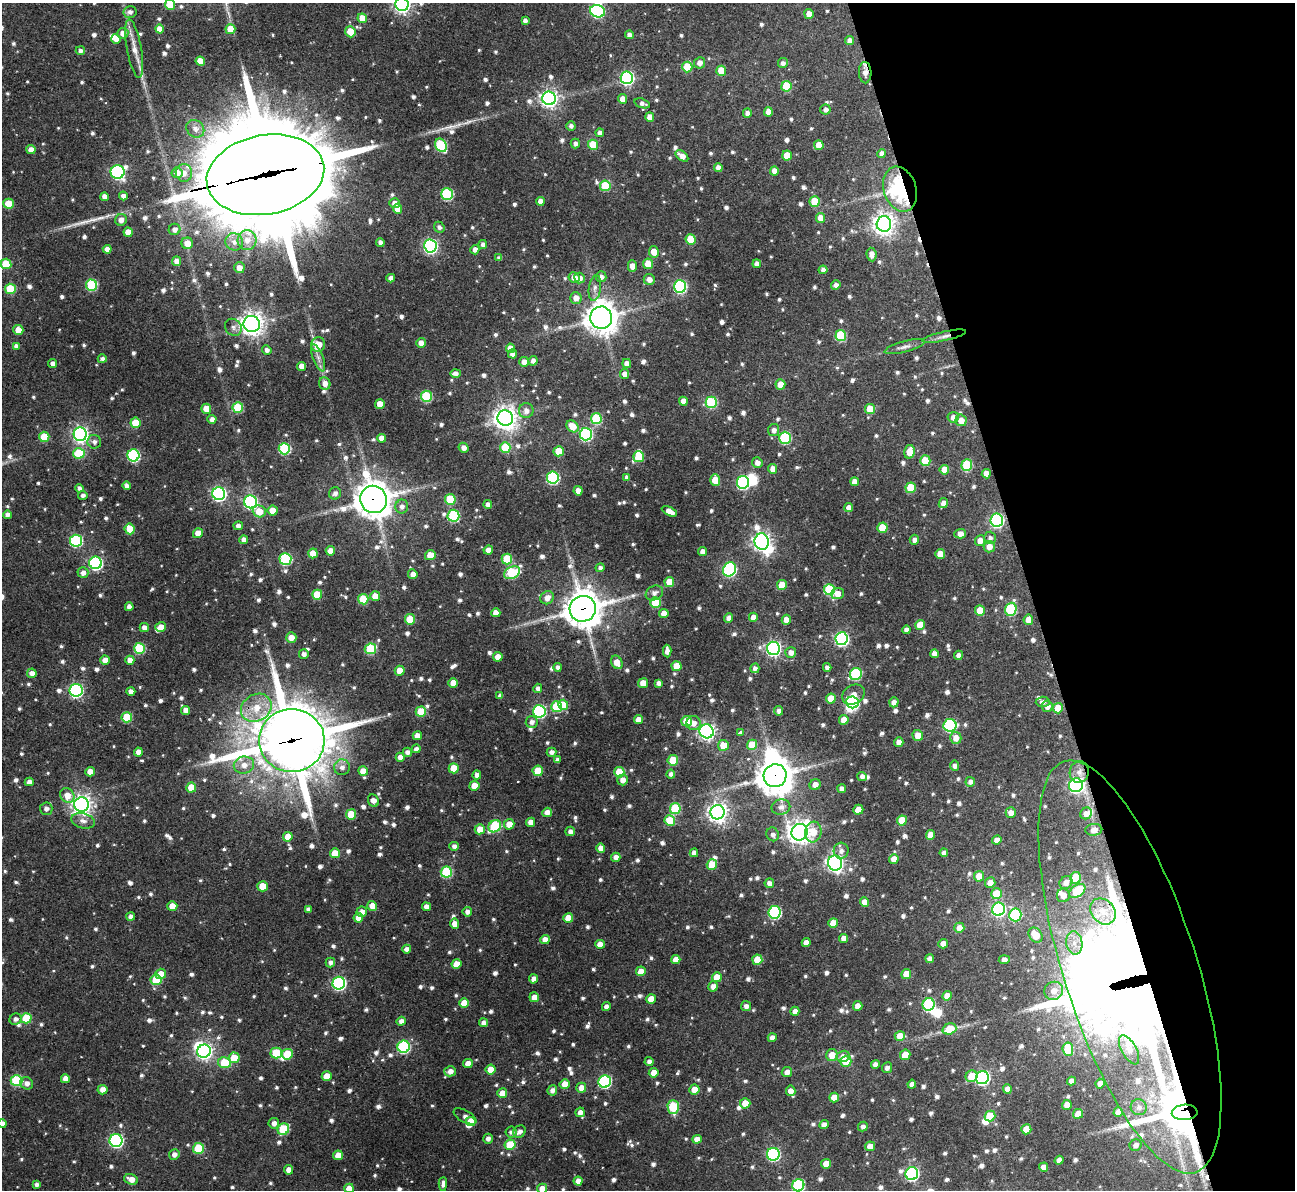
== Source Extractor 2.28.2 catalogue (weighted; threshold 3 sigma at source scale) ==
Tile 12 of 4 x 4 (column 4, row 3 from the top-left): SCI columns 3880-5172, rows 1329-2516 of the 5177 x 5158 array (HDU 1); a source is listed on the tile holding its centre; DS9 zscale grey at full resolution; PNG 1297 x 1192 px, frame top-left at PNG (2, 3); each listed source drawn as its Kron ellipse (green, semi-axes under 4 px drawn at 4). Shown black and unused: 20% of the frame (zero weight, under 3 of 4 exposures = <1% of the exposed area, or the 3 px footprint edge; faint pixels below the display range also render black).
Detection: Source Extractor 2.28.2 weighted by HDU 2 'WHT'; one run over the whole footprint, this tile lists its part. Background 0.162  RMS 0.0078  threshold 0.0349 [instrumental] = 3 sigma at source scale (4.5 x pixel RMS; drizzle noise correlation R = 1.50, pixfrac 1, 0.05/0.05 arcsec/px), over >= 5 px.
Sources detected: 1098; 12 inside a brighter object's white glare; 2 cosmic-ray / hot-pixel residue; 3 long thin detections or spike segments (spike, bleed or trail) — neither listed nor drawn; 11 inside a brighter listed object's ellipse — not listed separately; of the other 1070, all 500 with FLUX_AUTO >= 2.8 (the completeness limit of this list) listed and drawn (570 fainter detections not listed), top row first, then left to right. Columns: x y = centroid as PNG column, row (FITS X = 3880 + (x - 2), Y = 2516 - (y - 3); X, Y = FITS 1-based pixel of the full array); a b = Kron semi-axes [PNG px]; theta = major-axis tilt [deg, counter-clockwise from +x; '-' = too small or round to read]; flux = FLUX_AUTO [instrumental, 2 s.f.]
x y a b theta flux
402 4 7 6 - 310
170 5 5 5 - 20
598 11 7 6 - 110
130 12 6 6 - 3.2
809 14 5 4 - 8.5
362 18 5 4 - 11
525 21 4 4 - 2.9
159 29 4 4 - 7
230 29 5 5 - 13
350 32 6 5 - 14
123 33 5 5 - 5.1
629 35 4 4 - 4.4
116 39 5 5 - 5.4
850 40 4 4 - 4.5
134 49 29 7 -80 10
80 51 4 4 - 2.9
200 61 5 4 - 12
699 63 5 5 - 4.8
783 63 5 5 - 3
687 67 5 5 - 30
721 71 5 5 - 17
865 73 11 6 -88 5.7
627 78 6 6 - 140
786 86 5 5 - 29
549 98 7 6 - 310
622 99 5 4 - 6
642 103 8 4 -19 3
825 109 5 5 - 3.2
768 112 5 4 - 7.2
747 113 4 4 - 3.2
650 117 5 4 - 6.8
571 126 5 4 - 2.8
195 129 9 8 - 5.5
600 133 4 4 - 3.9
575 143 5 4 - 3
441 145 7 5 -59 63
593 145 5 5 - 28
819 145 5 5 - 13
31 150 4 4 - 5.9
882 153 4 4 - 3
682 156 7 4 -36 6.7
787 156 5 5 - 14
718 167 4 4 - 4.9
774 171 4 4 - 5.8
118 172 7 7 - 160
177 173 5 5 - 7.2
184 173 9 8 - 6.5
265 175 59 39 10 23000
605 186 5 5 - 31
900 189 23 16 -71 88
447 194 6 6 - 73
123 196 4 4 - 3.5
104 197 4 4 - 4.7
540 201 4 4 - 5.8
814 201 5 5 - 26
395 203 5 5 - 4.6
8 204 5 5 - 20
398 209 5 4 - 9
820 218 5 4 - 8
121 220 6 5 - 5
884 224 8 7 - 550
439 227 5 5 - 2.9
174 229 6 5 - 3.7
128 232 5 4 - 8.4
691 239 5 5 - 24
247 240 10 9 - 7.7
234 242 9 8 - 5
380 242 4 4 - 3.4
187 243 6 5 - 8.1
483 244 4 4 - 2.9
430 246 6 6 - 190
107 249 4 4 - 5.2
475 250 5 4 - 4.3
654 252 6 5 - 9.6
871 254 7 5 -84 5.3
499 258 4 4 - 3
176 261 5 4 - 5
6 264 5 5 - 27
648 264 5 5 - 17
757 264 4 4 - 4
632 266 6 4 -89 7.3
239 268 5 5 - 6.2
823 270 4 4 - 3.4
574 277 5 5 - 5.7
601 277 5 5 - 3.7
391 278 4 4 - 3.9
579 278 5 5 - 5.4
649 279 5 5 - 5.3
92 285 5 5 - 56
836 285 5 4 - 3.6
680 286 6 6 - 130
595 288 13 6 81 3.9
10 289 5 5 - 35
576 298 6 5 - 6.2
601 318 11 11 - 1100
252 324 8 8 - 610
233 327 9 8 - 3.4
18 330 5 5 - 12
841 336 5 5 - 44
944 336 22 4 13 5.1
421 343 5 4 - 5.8
318 345 7 7 - 14
16 346 4 4 - 3.9
905 347 21 5 15 4
510 348 4 4 - 5.8
267 350 5 4 - 3.4
512 354 4 4 - 3.8
318 358 14 5 -69 4.2
102 359 4 4 - 3.5
533 361 4 4 - 3.6
524 362 5 5 - 5.5
53 364 4 4 - 4.7
627 364 4 4 - 4.9
302 366 4 4 - 6.5
455 373 5 4 - 3.5
625 374 5 5 - 4.9
325 383 6 5 - 5.4
780 384 5 5 - 9.3
426 396 5 5 - 54
683 401 4 4 - 6.2
711 402 6 5 - 58
380 404 5 4 - 9.2
238 407 5 5 - 39
206 409 5 5 - 13
870 409 5 5 - 17
526 411 7 7 - 4.8
953 417 5 5 - 5.2
505 418 8 7 - 740
212 419 4 4 - 3.8
596 419 5 5 - 51
961 420 6 5 - 7.4
135 423 5 5 - 17
572 426 7 5 -42 13
774 430 6 5 - 3.6
80 434 7 6 - 230
586 434 6 6 - 120
44 437 5 5 - 21
381 438 4 4 - 5.6
785 438 6 6 - 79
94 442 7 6 - 3.3
463 448 5 4 - 4.4
505 448 5 5 - 31
284 449 6 5 - 74
559 451 5 5 - 18
909 452 7 5 77 11
79 453 5 5 - 33
133 455 6 6 - 97
639 457 5 5 - 26
925 461 5 5 - 28
757 463 5 5 - 4.8
967 465 6 5 - 50
773 469 5 4 - 5.6
944 470 5 4 - 8.9
986 474 5 4 - 6.4
627 477 4 4 - 3.1
553 478 6 6 - 99
715 480 5 5 - 18
743 482 6 6 - 120
855 482 4 4 - 5.6
127 486 4 4 - 3.5
79 488 4 4 - 3
911 488 5 5 - 24
578 491 4 4 - 6.9
335 493 6 6 - 3.4
219 494 6 6 - 180
83 495 5 4 - 2.9
373 499 14 13 - 1500
450 499 5 5 - 31
250 502 6 6 - 150
943 503 5 4 - 5.2
488 505 4 4 - 4.4
402 506 7 6 - 3.7
849 508 4 4 - 4.6
259 511 6 6 - 13
273 511 5 5 - 11
669 511 8 4 -28 6.8
7 515 4 4 - 3.4
453 516 6 6 - 68
997 520 6 6 - 150
238 526 5 4 - 3.7
882 528 5 5 - 17
130 529 5 5 - 15
198 533 5 5 - 11
960 534 6 4 1 4.9
990 538 6 6 - 3
244 540 4 4 - 4.7
914 540 5 5 - 3.7
76 541 6 6 - 86
980 541 5 5 - 7
762 542 8 7 - 390
989 547 5 5 - 6.4
488 550 5 4 - 5.6
330 551 4 4 - 7.2
703 552 4 4 - 5.5
313 553 5 5 - 14
940 554 5 5 - 10
430 555 5 5 - 13
285 559 6 6 - 75
507 559 5 5 - 31
95 563 6 6 - 150
600 568 4 4 - 3
729 569 7 6 - 140
83 573 5 5 - 4
512 573 8 6 25 58
413 574 5 4 - 4.9
669 582 5 5 - 14
782 585 5 5 - 16
829 590 5 5 - 53
654 593 9 7 29 4
837 594 6 5 - 7.6
317 595 5 5 - 26
375 596 5 5 - 10
547 598 7 6 - 6.4
363 599 5 5 - 27
656 602 5 5 - 35
129 607 4 4 - 4.5
583 609 13 12 - 1600
1011 609 6 5 - 70
980 610 5 5 - 14
496 613 4 4 - 6.3
664 614 5 4 - 8.1
753 617 4 4 - 5.5
729 618 5 4 - 4.7
410 619 5 5 - 21
786 620 5 4 - 7.1
1028 620 5 4 - 8
920 625 5 5 - 12
144 627 4 4 - 4.7
161 627 5 4 - 7.3
906 630 4 4 - 3.8
291 638 5 5 - 7.2
842 639 6 6 - 170
139 648 5 5 - 47
773 648 6 6 - 230
370 649 6 5 - 46
667 651 6 4 -88 4.9
791 653 5 5 - 4.4
304 654 5 4 - 3.5
934 654 4 4 - 5
959 655 4 4 - 3.4
498 657 5 4 - 7.9
105 660 5 4 - 6.9
130 660 4 4 - 5.7
617 662 7 5 -61 8.9
676 666 5 5 - 13
557 667 4 4 - 2.9
827 667 4 4 - 3.7
755 668 5 4 - 3.2
400 671 5 5 - 10
32 673 5 4 - 4.9
856 674 6 5 - 65
453 683 5 4 - 8.9
643 683 5 5 - 9.9
659 683 4 4 - 3.2
538 688 4 4 - 3.1
76 690 6 6 - 160
131 691 4 4 - 4.7
853 694 12 9 29 7.3
500 696 4 4 - 2.8
831 699 5 5 - 15
852 702 6 6 - 93
894 702 5 4 - 4.1
1043 702 7 5 5 3
563 705 5 5 - 19
1047 706 5 5 - 4.5
557 707 5 5 - 35
256 708 16 13 32 16
1058 708 5 5 - 14
186 710 4 4 - 5.9
539 711 6 6 - 120
779 711 5 4 - 3.3
421 712 5 5 - 21
127 717 5 5 - 31
638 720 4 4 - 7.2
844 720 5 4 - 9.4
687 721 5 5 - 19
532 722 6 6 - 3.5
694 723 7 7 - 4.8
950 725 6 6 - 88
707 731 7 7 - 290
740 732 4 3 - 4.9
918 735 5 5 - 8.5
417 736 4 4 - 5.6
956 738 6 5 - 7.3
292 740 33 31 -3 4400
899 742 5 4 - 4.9
723 745 5 5 - 13
752 745 5 5 - 20
416 749 4 4 - 3.5
138 752 4 4 - 5.3
407 752 5 4 - 3.4
552 752 5 4 - 3.3
400 757 4 4 - 5.5
557 760 4 4 - 2.9
673 760 5 5 - 27
244 765 10 8 8 6.4
955 766 5 4 - 3.2
342 767 8 8 - 4.2
454 768 5 5 - 18
363 771 5 4 - 8
538 771 5 5 - 20
90 772 4 4 - 8.4
619 772 5 5 - 29
1079 772 11 9 79 5.7
671 774 4 4 - 3.2
477 775 4 4 - 4
775 776 11 11 - 1600
862 776 5 4 - 3.5
623 780 5 5 - 5.2
29 782 4 4 - 4.7
970 782 5 4 - 3.7
815 785 6 5 - 5.7
1076 785 7 7 - 180
474 786 5 4 - 9.5
191 788 5 5 - 14
842 789 4 4 - 3.7
67 795 8 7 - 8.6
373 801 6 5 - 5.5
81 805 7 7 - 450
781 807 9 7 12 4.5
46 809 6 6 - 3.4
675 809 5 5 - 42
858 810 5 5 - 11
547 812 5 4 - 4.9
718 812 7 7 - 460
1011 813 5 5 - 5.3
1086 813 6 5 - 4.3
351 814 5 5 - 18
902 820 5 5 - 19
83 821 12 7 -14 4.7
670 821 5 5 - 23
531 822 4 4 - 5.6
509 824 5 5 - 9
495 826 7 5 43 56
480 829 5 5 - 9.6
1094 830 8 6 5 4.4
570 831 5 4 - 3.1
800 832 8 8 - 620
813 832 10 8 82 11
773 834 7 6 - 3.4
930 835 5 4 - 7.5
288 837 5 5 - 11
997 840 4 4 - 5.5
454 846 4 4 - 3.3
601 848 4 4 - 6.4
841 851 8 7 - 4
335 853 5 5 - 15
694 853 4 4 - 3.9
944 853 4 4 - 3.4
616 857 4 4 - 4.4
894 859 5 4 - 9.4
835 863 7 7 - 310
712 865 5 5 - 25
446 872 5 5 - 54
979 876 5 5 - 9.4
1075 878 6 5 - 22
1066 882 7 6 - 5.2
769 883 5 5 - 4.3
990 883 5 5 - 6
263 886 5 5 - 15
1077 891 9 5 36 33
997 894 5 5 - 18
1063 895 7 6 - 5.4
865 902 5 4 - 8.4
172 906 5 5 - 9.8
372 906 5 4 - 9.5
426 907 4 4 - 4.2
308 909 4 4 - 2.8
998 909 6 6 - 140
1103 911 14 11 -47 12
362 912 5 5 - 5.2
467 912 5 5 - 3.7
775 912 6 6 - 110
1015 915 6 6 - 60
131 916 4 4 - 3.5
358 918 5 4 - 7.6
568 918 5 5 - 12
833 923 5 4 - 14
454 924 5 4 - 6.3
959 928 5 5 - 6.7
1035 935 8 6 -51 15
843 938 4 4 - 5.6
545 940 5 4 - 7.1
806 942 4 4 - 4.8
1074 943 11 8 -81 7.2
600 944 5 4 - 7.5
943 944 4 4 - 6.1
407 949 4 4 - 4.3
676 959 5 4 - 7.2
930 959 4 4 - 3.9
757 960 5 5 - 15
1004 960 5 4 - 4.3
330 962 5 4 - 3.1
456 964 5 4 - 9
1130 967 216 66 -72 4100
641 971 5 5 - 9.9
161 974 5 5 - 9.5
906 974 5 5 - 11
717 977 5 5 - 12
533 979 4 4 - 4
156 980 5 5 - 30
339 983 6 6 - 150
713 986 5 5 - 4.5
1054 991 9 8 - 6.6
947 996 5 4 - 7.9
534 997 5 5 - 6.1
651 999 5 4 - 10
464 1003 5 5 - 11
929 1004 6 6 - 75
746 1006 5 5 - 3.7
858 1006 5 4 - 6.7
606 1007 4 4 - 3.6
795 1011 4 4 - 5.2
26 1018 5 5 - 31
16 1019 6 5 - 3.1
401 1021 5 4 - 3.7
484 1023 4 4 - 4
949 1029 7 5 18 20
900 1036 5 5 - 12
772 1038 4 4 - 4
404 1047 6 6 - 99
1068 1049 7 5 -83 25
1129 1050 16 7 -61 4.9
204 1051 7 6 - 290
276 1053 5 5 - 31
287 1054 5 5 - 24
832 1055 6 5 - 9.8
905 1055 5 5 - 12
843 1056 7 5 20 5
234 1058 5 5 - 15
846 1061 5 5 - 25
649 1062 4 4 - 3
225 1063 6 5 - 29
468 1063 5 4 - 8
875 1064 4 4 - 4.2
887 1068 5 5 - 3.3
491 1070 5 5 - 13
450 1071 6 5 - 5.3
787 1072 5 5 - 4.8
654 1073 5 4 - 7
327 1076 5 5 - 9.5
971 1076 6 5 - 15
982 1078 7 6 - 170
65 1079 4 4 - 5.7
16 1080 6 5 - 56
605 1081 6 6 - 110
1071 1081 4 4 - 4.1
27 1083 7 6 - 4.4
565 1084 5 5 - 9.4
912 1084 4 4 - 3.8
1100 1084 5 4 - 6.9
581 1088 5 5 - 6.2
694 1089 5 5 - 9.2
1007 1089 5 4 - 6.2
103 1090 5 4 - 5.8
552 1090 5 5 - 4.1
791 1091 5 4 - 6
502 1093 5 5 - 9.6
834 1097 5 4 - 9
745 1103 5 5 - 10
1067 1105 5 4 - 7.5
673 1107 7 5 -89 46
1139 1107 8 8 - 3.9
580 1112 5 4 - 4.5
1118 1112 5 4 - 5
1185 1112 13 8 3 1600
1078 1114 5 4 - 11
465 1116 12 6 -30 3.7
990 1116 5 5 - 27
470 1121 5 4 - 9.7
274 1123 5 5 - 4.4
2 1124 4 4 - 4.5
824 1125 5 4 - 6.1
863 1127 5 4 - 2.9
283 1129 6 5 - 45
1026 1129 5 5 - 14
511 1132 5 5 - 2.8
520 1132 7 5 42 3.6
488 1139 5 4 - 3.1
697 1139 5 4 - 6.6
116 1141 6 6 - 140
510 1145 5 5 - 27
1135 1145 6 5 - 3.8
870 1146 5 4 - 7.3
198 1148 5 5 - 41
174 1154 5 5 - 4
773 1154 6 6 - 110
338 1155 5 4 - 9
1059 1160 4 4 - 4.3
826 1164 5 4 - 9.1
1044 1167 5 4 - 5.9
288 1170 5 4 - 5.4
912 1174 6 6 - 140
131 1179 7 5 -20 6.7
578 1181 4 4 - 5.3
443 1184 7 4 87 3.1
36 1185 4 4 - 2.8
798 1185 6 6 - 89
349 1188 5 4 - 8.6
542 1189 5 5 - 6.8
Overlapping masked pixels (flux is a lower limit): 10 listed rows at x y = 865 73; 265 175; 900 189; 944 336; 373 499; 583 609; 292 740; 775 776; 1130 967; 1185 1112
Isophote crosses this tile's border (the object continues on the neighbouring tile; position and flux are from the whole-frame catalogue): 6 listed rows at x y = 402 4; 170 5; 2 1124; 798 1185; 349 1188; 542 1189